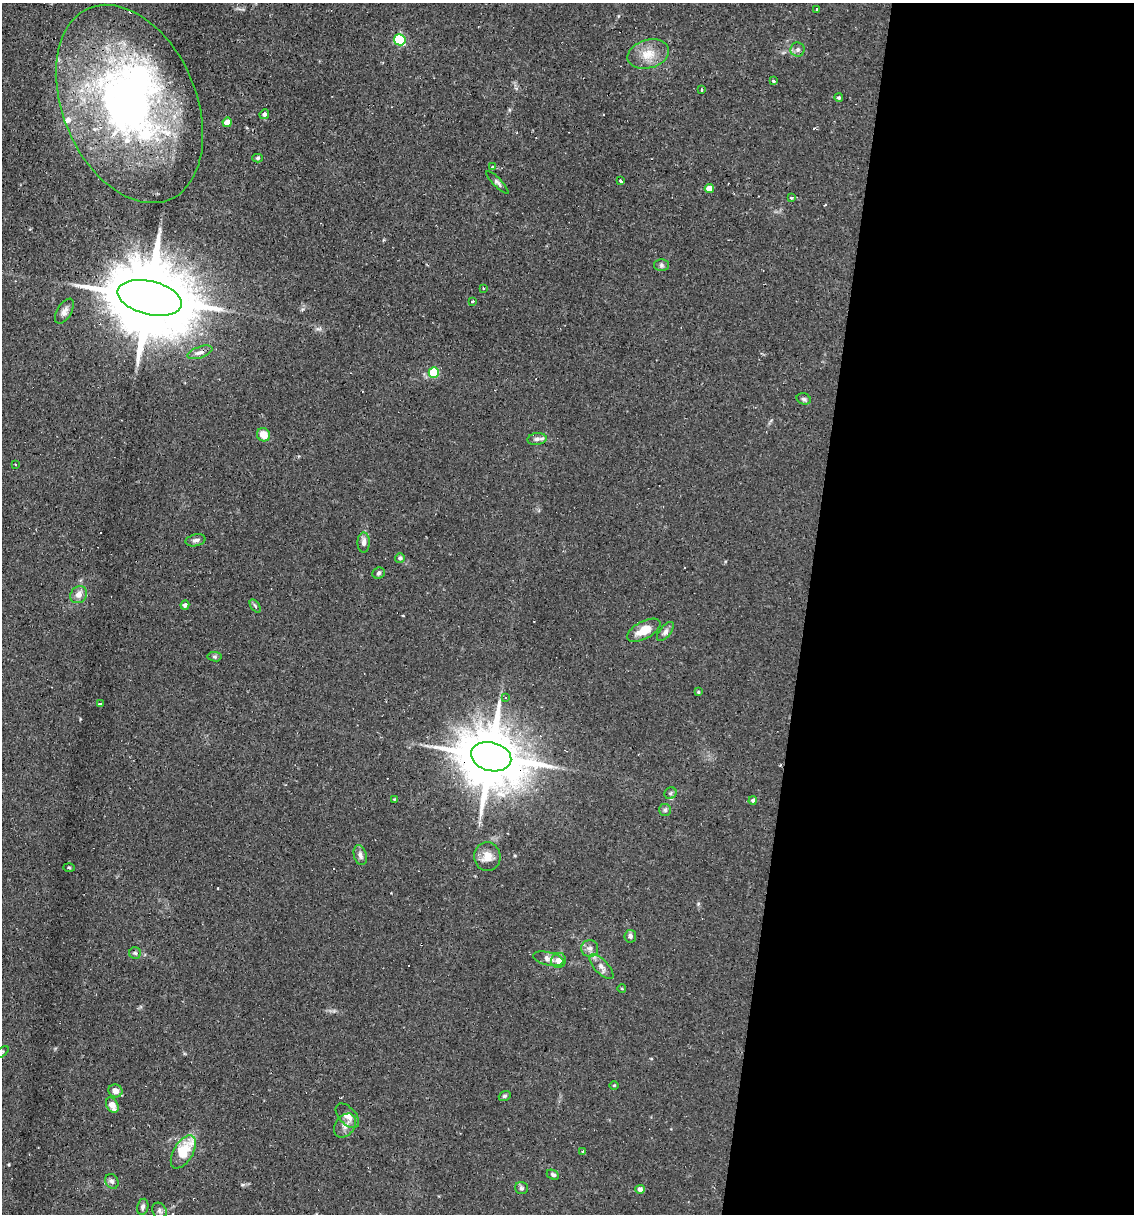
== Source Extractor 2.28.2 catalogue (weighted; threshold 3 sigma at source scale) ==
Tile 12 of 4 x 4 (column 4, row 3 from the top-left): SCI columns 3627-4758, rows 1213-2424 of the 4873 x 4847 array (HDU 1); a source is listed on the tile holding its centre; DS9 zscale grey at full resolution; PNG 1136 x 1216 px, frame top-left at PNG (2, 3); each listed source drawn as its Kron ellipse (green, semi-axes under 4 px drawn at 4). Shown black and unused: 29% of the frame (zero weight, under 2 of 3 exposures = <1% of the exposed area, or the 3 px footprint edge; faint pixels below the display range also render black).
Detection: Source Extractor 2.28.2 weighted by HDU 2 'WHT'; one run over the whole footprint, this tile lists its part. Background 0.082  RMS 0.0055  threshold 0.0245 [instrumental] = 3 sigma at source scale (4.5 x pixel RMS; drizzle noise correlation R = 1.50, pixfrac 1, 0.05/0.05 arcsec/px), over >= 5 px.
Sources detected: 85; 2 inside a brighter object's white glare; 11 cosmic-ray / hot-pixel residue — neither listed nor drawn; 2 inside a brighter listed object's ellipse — not listed separately; the other 70 listed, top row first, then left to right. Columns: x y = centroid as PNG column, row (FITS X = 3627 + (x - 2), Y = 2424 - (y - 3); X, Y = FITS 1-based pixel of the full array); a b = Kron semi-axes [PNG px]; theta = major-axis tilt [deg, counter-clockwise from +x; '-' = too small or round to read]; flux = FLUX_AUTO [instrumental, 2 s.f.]
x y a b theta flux
817 9 3 2 - 5.6
400 40 6 5 - 42
798 50 7 7 - 1.6
648 54 21 14 16 9
773 81 4 3 - 1.1
701 90 3 3 - 2.9
839 98 4 4 - 0.78
129 104 104 66 -67 250
264 114 5 4 - 1.5
227 122 4 4 - 8.8
258 158 5 4 - 0.99
492 167 3 2 - 0.87
621 181 3 3 - 1.6
497 182 15 4 -46 1.4
709 188 4 4 - 6
791 198 3 3 - 0.9
661 265 7 6 - 1.3
483 288 3 2 - 0.52
150 298 33 16 -13 8600
472 301 4 3 - 0.75
64 311 14 7 59 2.7
200 352 13 5 20 2.4
434 372 5 5 - 24
804 399 7 5 -16 1.1
263 435 7 6 - 7.1
537 439 9 6 7 1.7
15 464 3 2 - 0.73
196 540 10 6 12 1.7
364 542 10 6 90 2.4
400 558 5 5 - 0.92
378 573 6 5 - 1.2
79 595 9 7 49 3.8
185 605 4 4 - 1.7
255 606 7 4 -53 0.81
644 630 18 8 28 7.8
665 631 11 5 51 2
215 657 7 4 -7 0.92
698 692 4 3 - 0.53
506 698 3 3 - 0.54
100 704 4 3 - 4.3
491 757 20 14 -15 4400
670 793 6 5 - 1.2
394 799 2 2 - 0.4
753 800 4 4 - 1.1
665 810 6 6 - 1.2
360 855 10 6 -75 2.1
487 856 14 13 - 6.1
69 868 5 3 - 0.58
630 936 6 6 - 1.6
590 948 8 8 - 2.4
135 953 6 5 - 1
548 959 15 6 -13 2.9
559 960 8 7 - 3.3
601 967 16 7 -47 3.3
622 989 4 3 - 0.41
2 1052 8 4 36 0.82
614 1085 5 3 - 0.46
115 1091 7 6 - 3.1
505 1096 6 4 21 0.88
112 1105 8 5 -61 4.3
347 1116 14 8 -47 4
345 1125 13 9 52 3.5
583 1151 3 3 - 1.1
183 1152 18 9 59 19
553 1175 6 4 -25 1.1
112 1181 8 6 -55 1.6
521 1188 7 6 - 1.2
640 1189 5 4 - 2.6
143 1207 8 5 77 1.5
159 1211 8 6 -56 1.7
Overlapping masked pixels (flux is a lower limit): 3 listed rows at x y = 129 104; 150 298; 491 757
Isophote crosses this tile's border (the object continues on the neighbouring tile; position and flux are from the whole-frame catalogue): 1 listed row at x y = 2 1052